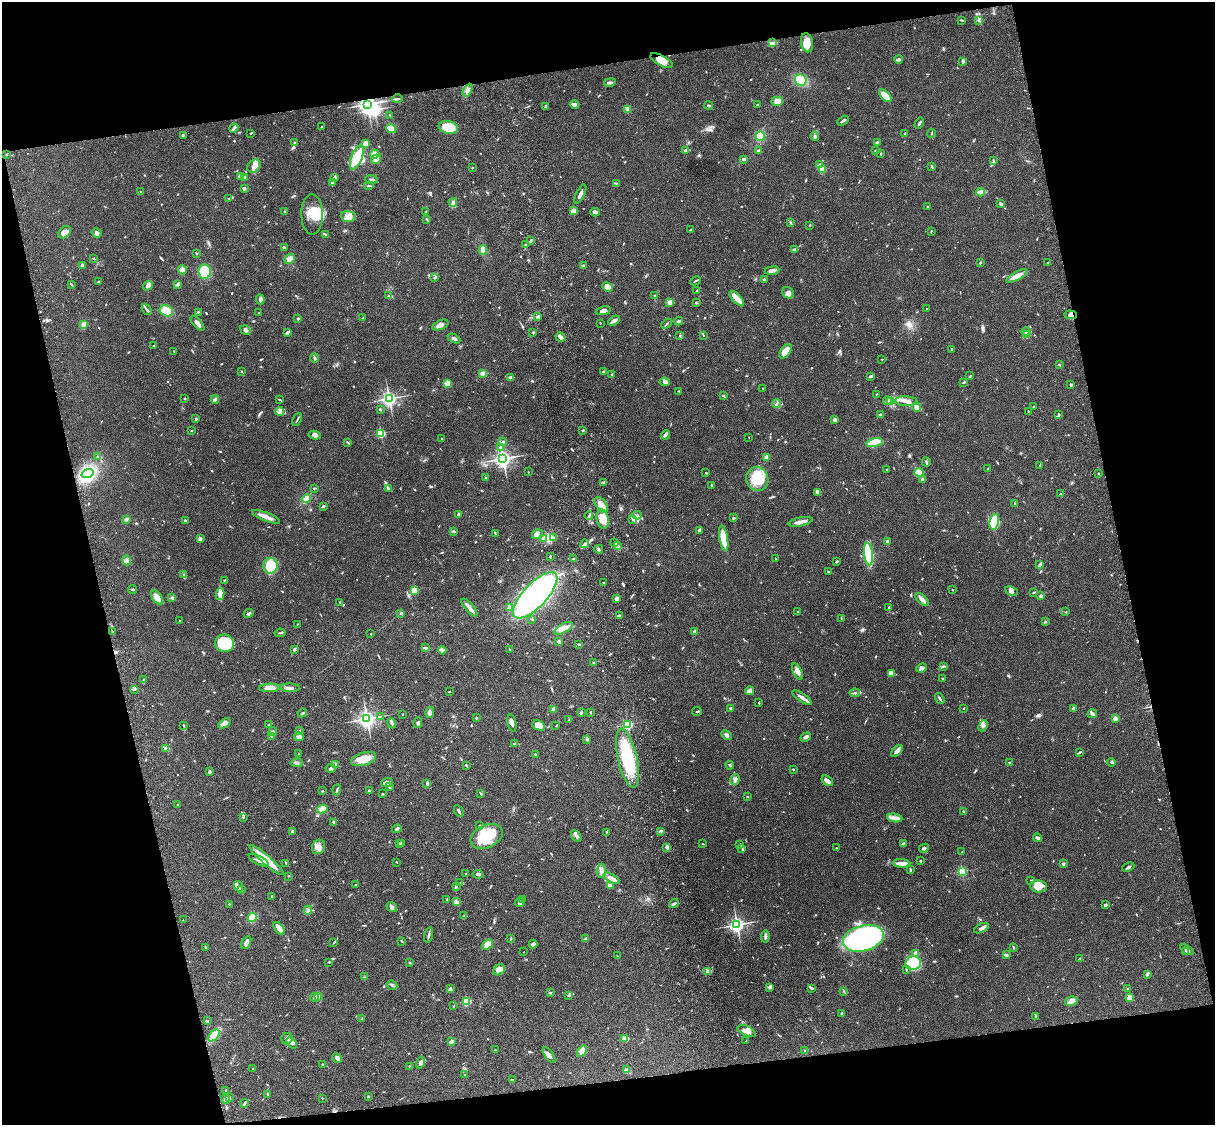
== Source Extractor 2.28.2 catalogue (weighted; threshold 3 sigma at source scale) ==
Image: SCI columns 121-4970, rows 277-4765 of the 5090 x 4927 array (HDU 1 of 3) = the unmasked area's bounding box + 8 px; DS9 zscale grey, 4 x 4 block average (1 PNG px = mean of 4 x 4 image px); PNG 1217 x 1127 px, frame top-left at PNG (2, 2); each listed source drawn as its Kron ellipse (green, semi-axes under 4 px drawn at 4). Shown black and unused: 25% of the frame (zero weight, under 3 of 4 exposures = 6% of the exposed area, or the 3 px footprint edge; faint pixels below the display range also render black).
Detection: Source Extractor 2.28.2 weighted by HDU 2 'WHT'. Background 0.0756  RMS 0.0057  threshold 0.0257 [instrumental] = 3 sigma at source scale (4.5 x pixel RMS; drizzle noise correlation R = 1.50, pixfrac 1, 0.05/0.05 arcsec/px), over >= 5 px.
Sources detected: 879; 4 inside a brighter object's white glare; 1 cosmic-ray / hot-pixel residue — neither listed nor drawn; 18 coinciding with a brighter row at this scale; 40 inside a brighter listed object's ellipse — not listed separately; of the other 816, all 500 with FLUX_AUTO >= 1.83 (the completeness limit of this list) listed and drawn (316 fainter detections not listed), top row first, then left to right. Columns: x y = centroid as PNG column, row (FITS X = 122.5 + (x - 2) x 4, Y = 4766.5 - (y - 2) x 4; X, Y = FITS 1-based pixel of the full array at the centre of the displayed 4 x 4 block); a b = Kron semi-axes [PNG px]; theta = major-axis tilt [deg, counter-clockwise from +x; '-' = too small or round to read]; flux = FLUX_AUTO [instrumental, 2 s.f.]
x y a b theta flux
962 20 3 2 - 2.7
978 20 2 2 - 2.9
772 43 3 3 - 6.4
807 43 10 6 -79 35
899 59 4 2 - 7.7
661 61 12 5 -27 35
963 61 3 2 - 3.1
801 80 6 5 - 91
610 82 6 3 12 7.3
468 90 7 4 62 15
885 96 8 3 -45 51
398 99 5 2 - 4.9
777 101 6 4 2 18
367 104 3 3 - 1400
575 104 5 3 - 13
757 105 2 2 - 4
546 106 3 2 - 6
708 106 4 2 - 5
628 109 2 2 - 100
390 115 2 2 - 2.5
843 121 6 2 30 8.8
919 123 6 2 57 7.8
321 127 2 2 - 2.1
448 127 10 6 -10 89
234 128 4 2 - 5.9
391 129 5 3 - 54
251 133 3 2 - 3.3
905 133 3 2 - 1.9
931 133 4 2 - 2.9
183 135 3 2 - 3.3
760 136 5 4 - 47
815 136 5 2 - 4.8
294 142 2 2 - 11
877 142 3 2 - 4.3
366 143 4 3 - 17
686 150 3 2 - 5.1
875 150 2 2 - 2.4
758 151 3 2 - 5.6
6 154 2 2 - 5.5
375 154 5 4 - 15
881 154 3 2 - 2.8
357 158 13 5 67 130
376 159 5 3 - 17
744 159 3 3 - 5.9
993 160 3 2 - 4.8
820 164 3 2 - 3.1
254 166 7 6 - 17
932 167 3 2 - 3.6
472 168 2 2 - 5.5
822 169 4 3 - 16
240 177 4 3 - 10
245 178 2 2 - 14
334 178 3 3 - 7.8
371 179 6 2 -5 7.7
332 183 4 3 - 10
616 183 3 2 - 3.2
369 186 5 2 - 3.6
244 188 3 3 - 6.1
141 192 2 2 - 2.3
981 192 4 3 - 23
580 194 10 3 64 13
228 199 2 2 - 2.7
453 202 4 3 - 6.4
1001 204 3 2 - 10
928 207 2 2 - 8.3
284 211 2 2 - 2.3
426 211 2 2 - 2
573 211 4 4 - 26
595 212 5 3 - 13
312 214 20 10 -89 73
348 216 7 5 -6 20
427 220 3 2 - 2.5
790 222 3 2 - 2.3
810 225 2 2 - 2.6
691 230 4 2 - 3.3
931 231 3 2 - 3
65 232 7 5 47 26
97 233 5 4 - 7.7
326 234 2 2 - 2.5
531 241 3 2 - 4
525 245 2 2 - 2.9
284 247 3 2 - 4.9
795 249 3 2 - 7.1
483 250 4 3 - 26
197 253 2 2 - 2.4
94 259 3 2 - 2.8
290 259 6 4 46 22
980 263 3 2 - 4.4
1047 263 2 2 - 2.1
82 265 4 2 - 8.5
583 265 4 2 - 4.9
182 270 4 4 - 20
772 271 7 3 6 14
205 272 7 6 - 110
1017 276 12 3 27 30
435 277 3 2 - 5.6
764 279 3 2 - 3
696 281 5 2 - 4.4
98 282 2 2 - 2.1
178 284 3 2 - 7.9
72 285 3 2 - 2.3
148 286 5 4 - 11
608 287 6 4 -24 26
697 291 2 2 - 3.1
788 293 6 5 - 14
388 295 3 2 - 2.4
655 296 2 2 - 5.5
260 299 5 3 - 8.9
737 299 10 3 -47 41
670 302 4 3 - 12
696 303 2 2 - 2.7
147 309 6 2 -50 6.7
927 309 2 2 - 2.6
166 311 7 5 -26 47
603 311 8 4 11 13
198 312 2 2 - 3.7
259 313 2 2 - 1.8
1071 315 6 4 -1 12
538 317 3 3 - 6
362 318 3 2 - 1.9
298 319 2 2 - 5.4
614 321 6 2 28 17
679 321 4 2 - 4.3
197 323 9 3 -48 14
600 323 2 2 - 2.3
83 324 4 3 - 14
667 324 6 2 45 5.5
440 325 8 4 21 18
245 330 5 3 - 9.3
1026 331 4 3 - 7.7
288 332 4 2 - 8.9
533 333 2 2 - 16
703 335 3 2 - 2.1
1026 335 3 2 - 5.8
680 336 2 2 - 2.5
561 337 5 3 - 11
454 338 7 2 -27 8
154 345 3 2 - 2.7
952 349 2 2 - 5.4
174 351 2 2 - 2.6
785 351 8 5 54 44
314 358 4 2 - 6
882 359 2 2 - 4.8
1060 364 2 2 - 2.1
241 371 2 2 - 2.2
603 372 2 2 - 22
483 373 3 3 - 12
612 374 2 2 - 4.4
871 376 3 2 - 7.4
970 376 2 2 - 3.7
511 378 3 3 - 7.8
665 382 5 4 - 8.8
964 382 3 2 - 3.4
448 383 2 2 - 43
1071 385 3 2 - 4.1
763 388 2 2 - 2.4
678 391 2 2 - 1.9
876 394 2 2 - 1.8
723 395 3 2 - 2.5
185 398 2 2 - 2.9
215 399 4 3 - 6.5
389 399 3 3 - 1100
280 400 4 2 - 3
887 401 4 2 - 6.7
906 401 11 5 -3 22
891 402 3 2 - 3.1
777 403 4 2 - 4.5
917 407 4 4 - 18
1034 407 2 2 - 4.3
380 409 2 2 - 5.2
280 411 4 3 - 7.3
1028 411 2 2 - 1.8
880 414 3 2 - 5
1059 414 2 2 - 6.3
196 419 2 2 - 14
297 419 7 2 65 3.7
835 419 2 2 - 34
583 430 3 2 - 3.3
191 431 2 2 - 1.9
381 433 2 2 - 330
315 435 6 4 -10 14
665 435 5 4 - 6.8
749 437 2 2 - 2.2
442 439 2 2 - 10
348 442 4 2 - 3
503 442 2 2 - 3.2
874 442 8 3 13 87
500 447 4 3 - 6.4
97 456 2 2 - 2.7
766 457 2 2 - 74
503 458 3 3 - 1300
926 462 4 2 - 3.3
1040 465 2 2 - 2.7
988 468 3 2 - 2
887 469 2 2 - 2.5
528 472 2 2 - 2.1
706 472 2 2 - 1.9
919 472 4 4 - 38
88 474 6 4 18 290
1099 474 2 2 - 2.1
485 478 3 2 - 1.9
757 479 12 11 - 120
922 480 3 2 - 6
604 483 2 2 - 3
712 485 2 2 - 2.2
314 488 2 2 - 3.6
388 488 4 2 - 5
818 492 4 3 - 11
1061 494 3 2 - 2.8
306 498 4 3 - 21
1015 503 3 2 - 2.3
601 505 9 5 -53 25
323 506 3 2 - 6.4
459 514 4 2 - 8.9
589 515 4 2 - 5
637 515 4 2 - 4.1
266 517 15 3 -21 33
733 518 3 2 - 3
126 519 4 3 - 6.5
603 519 10 6 -81 41
633 519 2 2 - 3.3
185 521 3 2 - 6.4
801 522 12 3 13 24
994 522 8 4 78 150
699 530 4 3 - 7.1
454 531 2 2 - 6.6
495 533 4 2 - 3.7
537 534 6 4 32 9.6
554 537 2 2 - 2.2
724 538 13 4 -80 68
200 539 4 2 - 4.4
543 539 3 3 - 5.8
615 542 3 2 - 4
887 542 3 3 - 7
585 544 4 2 - 5.9
617 546 2 2 - 2.7
599 549 4 2 - 4.3
868 554 11 3 -83 340
550 556 3 2 - 2.6
775 558 3 2 - 2.4
574 559 2 2 - 9
126 560 5 3 - 14
837 561 4 2 - 3.6
1040 565 4 3 - 6.7
270 566 7 7 - 100
829 572 3 2 - 3.7
184 574 3 2 - 3.9
224 580 2 2 - 1.9
604 583 3 2 - 2.9
133 589 4 2 - 2.7
414 590 2 2 - 170
952 590 2 2 - 1.9
1011 591 6 4 -26 11
1033 592 4 2 - 3.2
220 594 6 3 78 26
535 595 30 12 46 680
1041 596 2 2 - 14
157 598 8 4 -53 23
172 598 4 2 - 3.9
617 598 3 2 - 13
922 599 8 3 -41 14
340 602 3 2 - 2.9
509 607 2 2 - 28
889 607 3 2 - 2.9
469 608 11 2 -50 25
798 612 3 2 - 3.3
1066 612 2 2 - 5.1
248 613 5 2 - 5.6
401 613 2 2 - 3.8
619 616 4 2 - 15
841 618 3 2 - 2.3
532 619 3 2 - 2.4
180 620 2 2 - 4.6
1045 622 3 2 - 3.7
298 624 3 2 - 2.2
563 628 10 4 30 41
112 631 3 2 - 1.9
695 632 2 2 - 37
280 633 6 2 11 4.3
371 634 2 2 - 2
559 642 3 2 - 9.1
225 643 9 8 - 140
579 644 2 2 - 3.5
425 648 3 2 - 9.6
294 649 3 2 - 7.1
510 649 3 2 - 2.2
442 650 4 2 - 19
593 663 3 2 - 3.8
944 666 3 2 - 3.7
921 668 6 3 24 13
797 671 9 4 -64 16
891 673 4 3 - 21
942 678 2 2 - 8.7
144 680 3 3 - 3.1
269 688 10 4 2 32
290 688 10 2 -1 11
135 690 4 2 - 4
449 691 2 2 - 2.5
749 691 4 3 - 20
855 693 5 2 - 4.9
802 697 11 3 -34 17
940 698 6 2 -55 6.5
759 703 3 2 - 2.6
731 708 3 2 - 4.7
964 708 2 2 - 2.6
1074 709 3 2 - 12
554 710 3 3 - 12
581 712 3 2 - 6.9
591 712 3 2 - 2.3
697 712 4 2 - 3.1
302 713 5 2 - 4.1
430 713 5 3 - 10
402 714 2 2 - 2
1092 714 5 4 - 8.2
380 716 2 2 - 1.9
476 718 2 2 - 12
367 719 3 3 - 1200
1115 719 2 2 - 66
569 720 2 2 - 2.8
224 723 7 4 34 13
392 723 5 3 - 6.1
418 723 5 4 - 7.9
512 723 9 3 -79 13
627 724 2 2 - 440
183 725 4 2 - 2.9
269 725 4 2 - 3.2
539 725 7 4 -27 34
556 726 3 2 - 1.9
983 726 6 4 65 9.7
300 731 3 2 - 1.8
273 732 4 3 - 5.5
727 735 5 3 - 10
272 737 2 2 - 2.2
299 737 5 3 - 14
806 737 5 3 - 7.8
587 739 4 2 - 7.5
514 744 3 2 - 2.8
165 748 3 2 - 4.6
897 751 7 3 44 19
1080 752 4 2 - 3.8
298 754 2 2 - 2.3
535 755 3 2 - 3.6
627 758 30 9 -77 200
364 759 13 6 17 60
1112 762 4 2 - 5.6
297 763 6 3 -3 9.1
1010 763 4 2 - 4.7
336 764 3 2 - 3.1
730 765 4 2 - 3.8
466 766 3 2 - 3.9
331 769 5 3 - 5.8
793 769 2 2 - 2.6
209 772 2 2 - 28
735 780 6 4 73 11
827 781 6 4 -36 17
387 782 6 3 20 11
427 784 3 2 - 3.7
389 787 3 2 - 2.7
337 790 5 2 - 4.5
322 791 2 2 - 2.3
369 791 3 2 - 2.6
383 794 2 2 - 2.8
481 794 3 2 - 2.4
747 797 3 2 - 2.1
178 805 3 2 - 3.4
322 809 5 4 - 31
459 811 6 2 -61 7.5
963 811 3 2 - 2.3
244 817 2 2 - 2.4
895 818 8 4 -8 18
334 822 2 2 - 20
480 826 4 2 - 3.2
397 829 5 2 - 5.3
292 831 2 2 - 9.3
661 831 3 2 - 3.5
606 832 4 2 - 3.5
487 836 17 11 25 120
576 836 6 2 -58 8.8
1037 838 5 2 - 9.2
400 843 3 2 - 1.9
402 843 3 2 - 5.1
903 843 3 2 - 4.1
703 844 3 2 - 1.9
740 844 3 2 - 2.2
318 847 7 6 - 19
667 847 2 2 - 58
742 848 4 2 - 6.5
836 848 2 2 - 2.3
924 848 5 3 - 7.3
962 852 2 2 - 5.6
259 860 11 3 -28 15
266 860 22 4 -41 77
920 861 2 2 - 2.6
396 862 2 2 - 1.9
286 863 4 2 - 3.2
901 863 9 4 -3 18
1063 864 2 2 - 28
1128 867 6 2 23 5.9
910 869 3 2 - 2.5
601 871 7 4 86 15
962 871 2 2 - 360
466 874 2 2 - 2.1
478 874 5 3 - 7
288 876 2 2 - 2
611 878 9 3 -28 32
1031 880 2 2 - 8
460 883 3 2 - 3.2
356 884 2 2 - 2
238 886 5 3 - 8.3
456 886 3 2 - 3.8
610 886 3 2 - 18
1039 886 8 6 -7 45
242 890 3 2 - 2.2
272 896 3 2 - 2
447 899 3 2 - 3.9
523 899 3 2 - 3.6
456 902 3 3 - 12
520 903 5 4 - 8.2
229 904 2 2 - 8.4
674 904 5 2 - 6.5
1105 905 3 2 - 5.6
392 907 5 4 - 8.9
308 910 4 3 - 8.4
463 916 3 2 - 2.7
252 917 5 4 - 39
183 920 2 2 - 2
737 925 3 3 - 1000
279 928 7 2 -53 39
981 928 8 3 27 13
428 935 7 2 75 6.6
765 936 6 2 85 8.6
511 938 4 2 - 2.7
863 938 21 13 14 1100
585 939 2 2 - 2.9
402 941 2 2 - 2.8
334 942 4 2 - 3.2
246 943 7 4 60 12
487 944 6 4 39 24
533 944 4 3 - 8.8
205 947 3 2 - 3.1
1013 947 3 2 - 2.5
1187 950 7 2 -34 8.5
1185 951 3 2 - 2.6
524 952 2 2 - 2.4
916 953 2 2 - 63
1006 955 3 3 - 5.3
617 956 3 2 - 2
1079 959 4 3 - 4.7
329 962 2 2 - 3.2
410 963 3 2 - 2.6
913 963 8 6 9 190
499 970 6 4 40 23
906 970 2 2 - 2.5
707 971 2 2 - 13
1147 974 3 2 - 12
365 977 3 2 - 2.1
392 985 5 2 - 6.1
769 987 4 3 - 7
811 988 3 2 - 4.4
1128 988 2 2 - 3
450 989 4 3 - 5
844 991 2 2 - 1.8
550 993 3 2 - 2.8
569 995 3 2 - 3.5
314 997 4 2 - 4.7
319 997 3 2 - 2.4
1129 997 2 2 - 89
466 1001 2 2 - 270
1071 1001 6 4 17 13
454 1006 2 2 - 2.2
842 1013 2 2 - 19
1036 1016 4 2 - 2.8
362 1018 4 2 - 2.5
207 1021 3 2 - 3.3
747 1031 10 5 -26 20
214 1035 7 4 46 65
287 1039 6 5 - 12
625 1039 4 4 - 17
452 1041 4 3 - 8.7
746 1041 3 2 - 2.7
292 1043 6 3 -48 9.4
496 1050 3 2 - 1.9
582 1051 6 4 55 21
805 1051 3 2 - 4
549 1055 9 2 -54 9.5
337 1058 5 2 - 17
420 1063 6 3 77 9.6
322 1064 2 2 - 3.2
409 1066 2 2 - 2
253 1069 2 2 - 2.2
626 1070 4 3 - 5.3
464 1075 2 2 - 1.9
512 1080 3 2 - 6.4
226 1090 2 2 - 3.1
267 1094 2 2 - 2.6
368 1096 2 2 - 3.4
230 1098 2 2 - 2.8
322 1098 3 2 - 2.1
225 1099 4 3 - 9.3
244 1103 4 2 - 5.6
Overlapping masked pixels (flux is a lower limit): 2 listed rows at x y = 367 104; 1071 315
Diffuse or blended objects may show on this block-average render without a row.